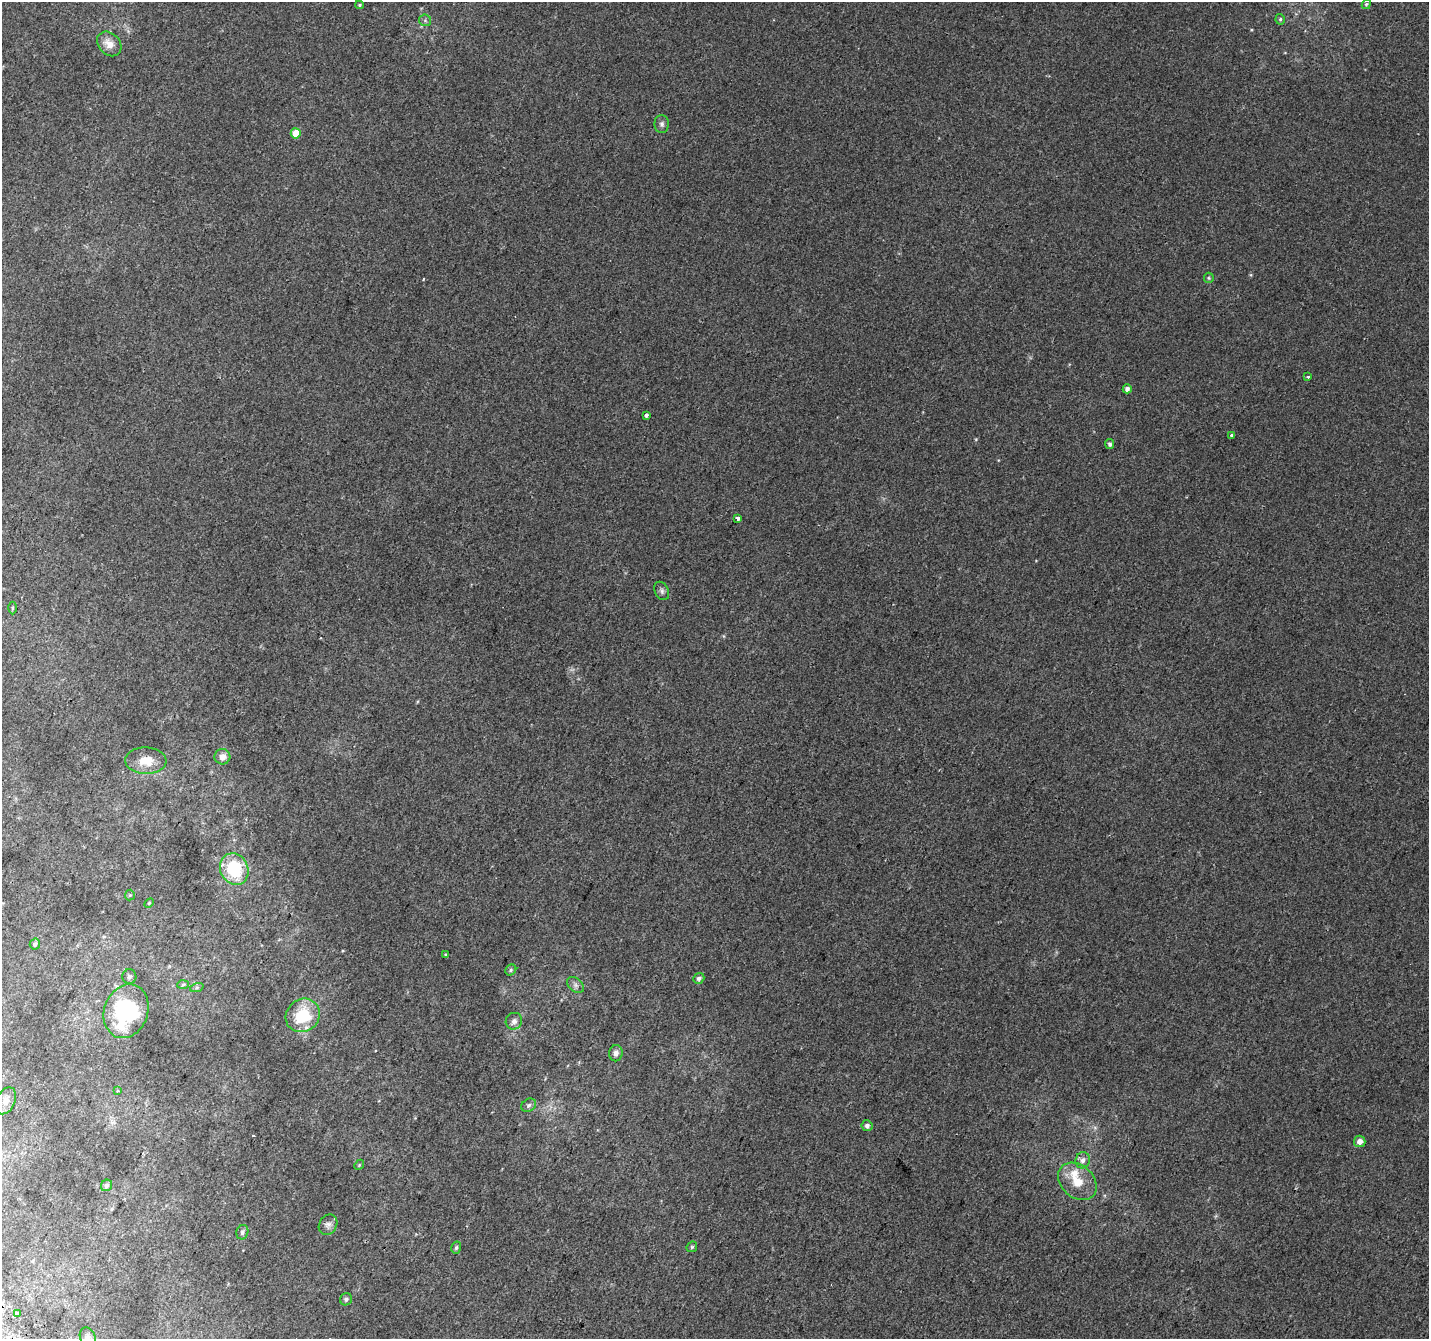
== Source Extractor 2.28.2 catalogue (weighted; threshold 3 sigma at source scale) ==
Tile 7 of 4 x 4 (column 3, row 2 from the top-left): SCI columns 2883-4309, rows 2982-4318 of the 5756 x 5897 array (HDU 1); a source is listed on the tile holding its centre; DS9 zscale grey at full resolution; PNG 1431 x 1341 px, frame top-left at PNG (2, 2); each listed source drawn as its Kron ellipse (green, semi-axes under 4 px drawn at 4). Shown black and unused: <1% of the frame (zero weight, under 2 of 3 exposures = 2% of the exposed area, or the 3 px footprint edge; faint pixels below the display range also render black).
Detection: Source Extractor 2.28.2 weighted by HDU 2 'WHT'; one run over the whole footprint, this tile lists its part. Background 0.00306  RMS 0.0037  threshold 0.0169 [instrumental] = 3 sigma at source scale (4.5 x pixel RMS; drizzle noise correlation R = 1.50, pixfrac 1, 0.0396/0.0396 arcsec/px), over >= 5 px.
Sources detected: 52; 1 cosmic-ray / hot-pixel residue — neither listed nor drawn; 2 inside a brighter listed object's ellipse — not listed separately; the other 49 listed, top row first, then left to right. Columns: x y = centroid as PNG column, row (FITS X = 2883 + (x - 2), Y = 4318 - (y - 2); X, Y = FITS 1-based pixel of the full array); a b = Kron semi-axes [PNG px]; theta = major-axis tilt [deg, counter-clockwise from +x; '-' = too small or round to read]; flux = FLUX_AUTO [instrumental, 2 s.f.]
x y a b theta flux
1366 4 5 4 - 0.57
359 5 4 4 - 0.39
1280 19 5 4 - 0.56
425 20 6 6 - 0.66
109 44 14 10 -47 3.6
662 124 9 7 -89 1.3
296 133 5 5 - 7.4
1209 278 5 5 - 0.48
1308 377 3 3 - 0.86
1127 389 4 4 - 1.3
646 415 4 3 - 0.71
1232 435 4 3 - 1
1110 444 5 4 - 0.77
738 518 4 4 - 5.2
662 591 10 6 -64 1.2
12 608 6 4 90 0.49
222 757 8 7 - 2.9
146 761 21 13 -1 6.4
234 869 16 14 -61 18
130 895 5 5 - 0.47
149 903 6 3 45 0.42
35 944 5 5 - 1.1
445 955 4 2 - 0.37
511 970 6 5 - 0.58
129 977 7 7 - 0.97
699 978 6 5 - 1.1
183 984 6 4 3 0.58
575 985 9 6 -42 1.3
197 987 7 4 19 0.66
126 1011 27 21 71 33
303 1015 18 16 39 15
514 1021 8 8 - 1.6
616 1053 8 6 81 1.6
118 1091 4 3 - 0.37
6 1101 14 9 64 3.5
529 1105 8 6 34 1.1
867 1126 5 5 - 1.6
1360 1141 6 5 - 2.2
1083 1160 8 7 - 1.7
359 1165 5 4 - 0.44
1077 1181 21 16 -42 7.7
106 1185 6 5 - 1
328 1225 11 8 57 1.6
242 1232 7 6 - 1.1
692 1247 6 4 45 0.51
456 1248 6 4 74 0.65
346 1299 6 6 - 0.81
18 1313 3 3 - 3.8
88 1337 9 7 -65 1.5
Isophote crosses this tile's border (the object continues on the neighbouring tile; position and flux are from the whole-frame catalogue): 1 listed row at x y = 88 1337